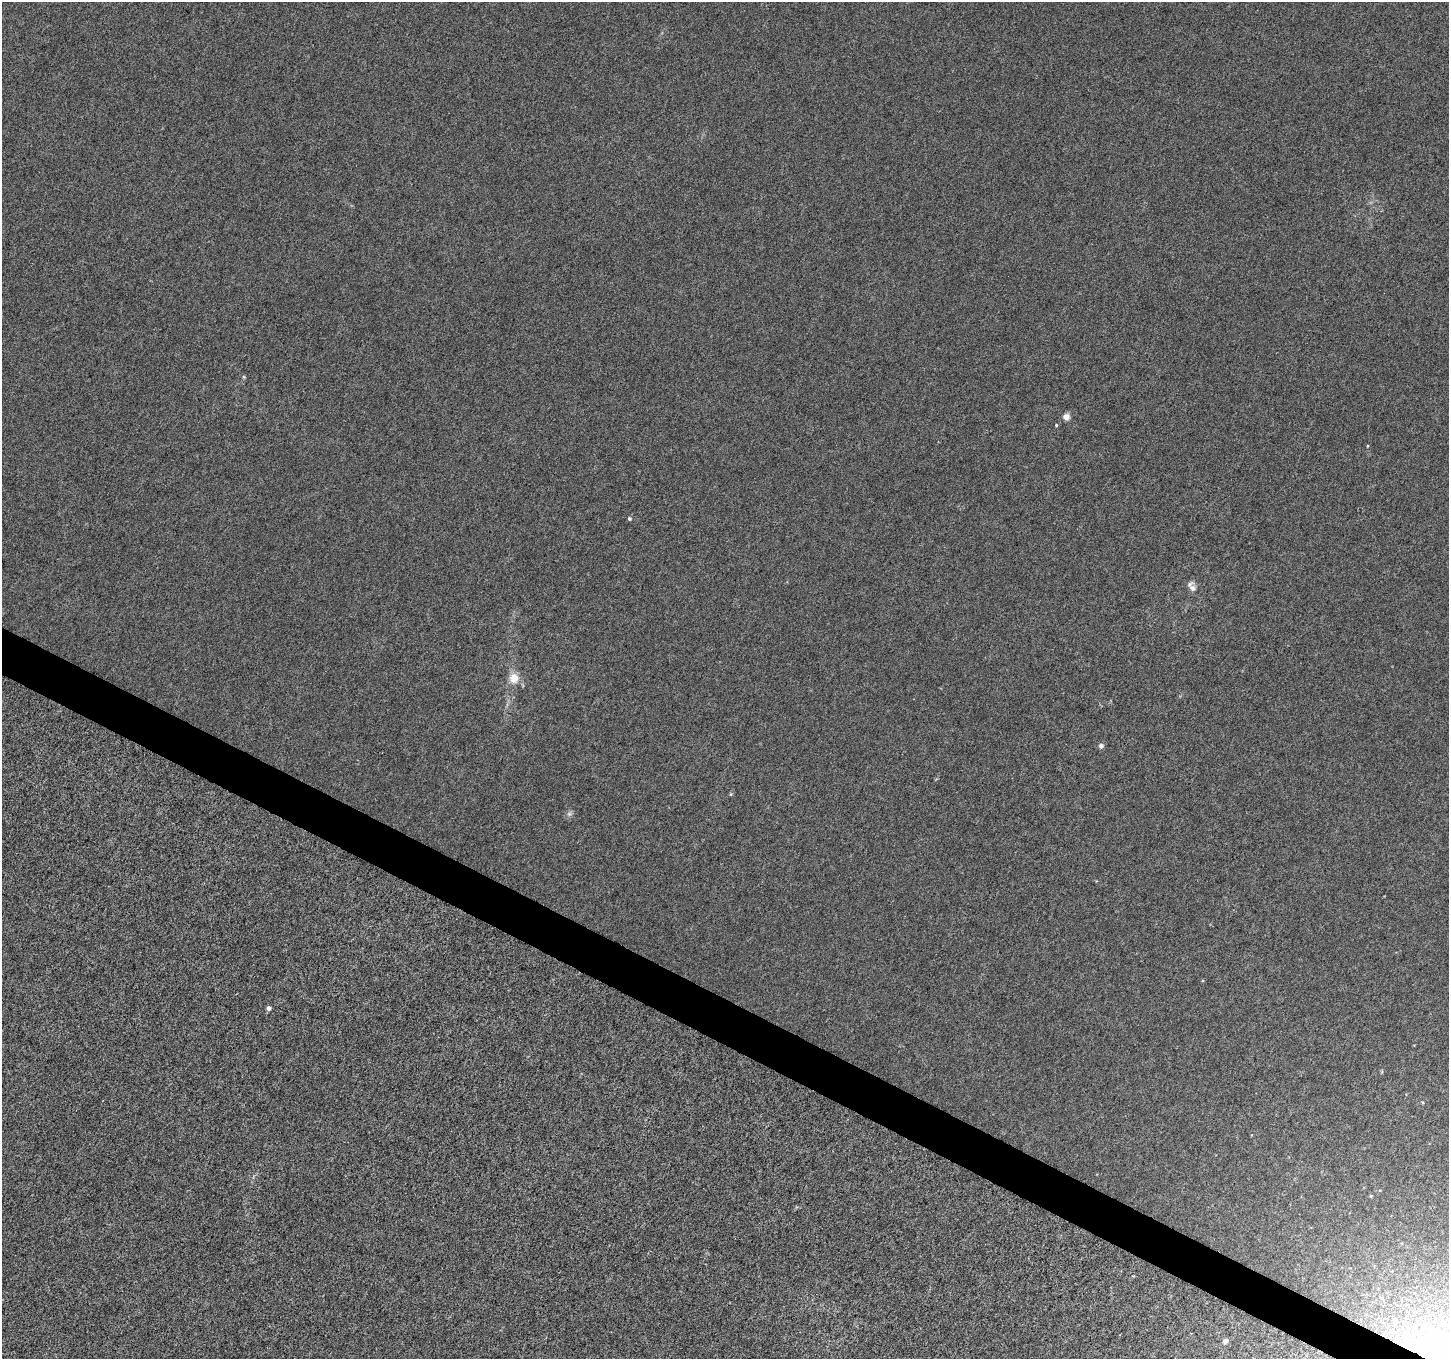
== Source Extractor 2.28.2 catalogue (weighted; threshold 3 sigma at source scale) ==
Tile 6 of 4 x 4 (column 2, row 2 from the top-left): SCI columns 1463-2909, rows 2975-4331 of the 5807 x 5897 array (HDU 1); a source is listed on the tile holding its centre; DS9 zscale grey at full resolution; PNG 1451 x 1361 px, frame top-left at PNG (2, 2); no overlay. Shown black and unused: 3% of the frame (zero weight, under 4 of 8 exposures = <1% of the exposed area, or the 3 px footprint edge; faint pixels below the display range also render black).
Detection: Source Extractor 2.28.2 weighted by HDU 2 'WHT'; one run over the whole footprint, this tile lists its part. Background 4.51e-05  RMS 0.0013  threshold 0.0052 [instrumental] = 3 sigma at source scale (4.09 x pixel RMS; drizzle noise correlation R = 1.36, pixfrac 0.8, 0.0396/0.0396 arcsec/px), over >= 5 px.
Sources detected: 11; all 11 listed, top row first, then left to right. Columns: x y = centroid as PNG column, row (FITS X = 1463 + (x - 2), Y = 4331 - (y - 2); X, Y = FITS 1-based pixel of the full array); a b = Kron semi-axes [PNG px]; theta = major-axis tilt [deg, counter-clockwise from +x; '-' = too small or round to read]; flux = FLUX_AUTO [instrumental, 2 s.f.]
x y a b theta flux
1066 417 7 6 - 0.67
1056 425 3 3 - 0.099
629 518 5 4 - 0.18
1192 588 12 8 -65 0.59
514 678 13 11 81 1.4
1101 746 6 6 - 0.33
731 794 5 3 - 0.11
569 814 7 5 44 0.26
269 1008 4 4 - 0.51
1371 1196 4 3 - 0.11
1225 1341 6 6 - 0.39